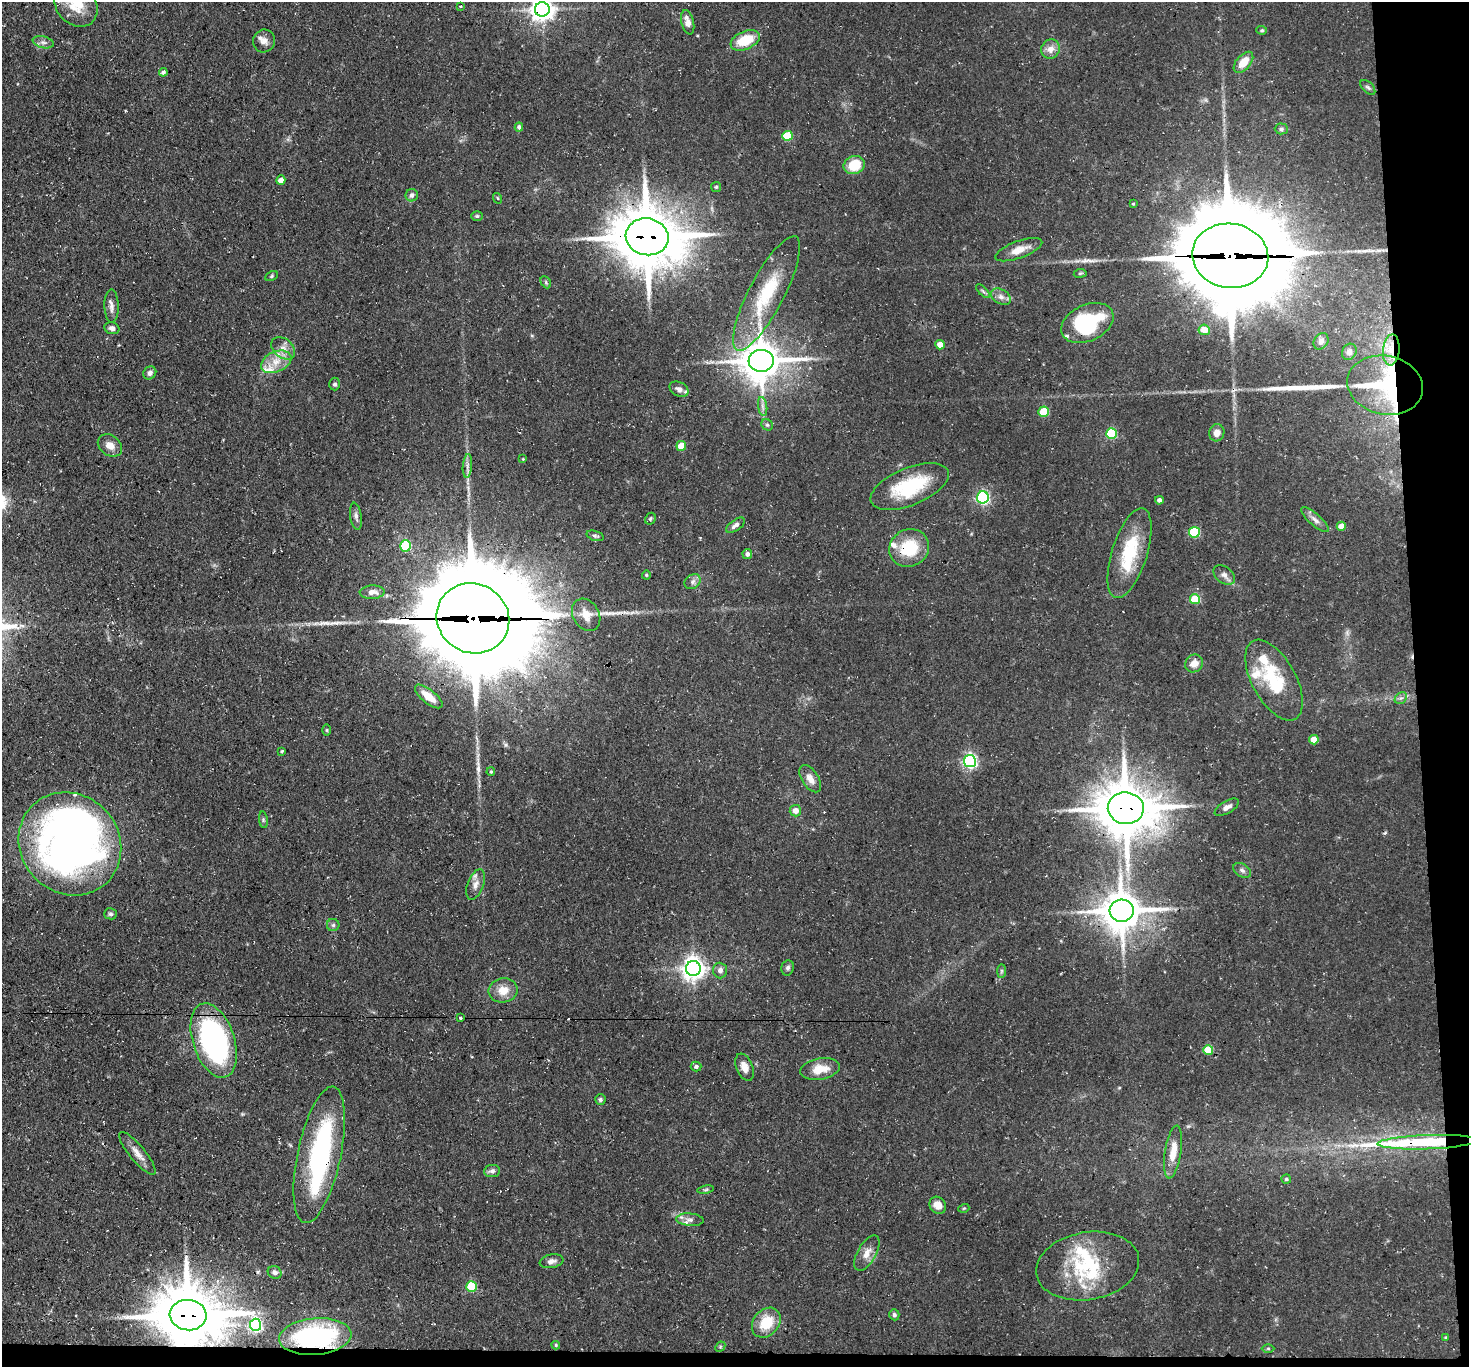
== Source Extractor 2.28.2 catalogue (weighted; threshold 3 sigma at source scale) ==
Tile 9 of 3 x 3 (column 3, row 3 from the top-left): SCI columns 2934-4400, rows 156-1520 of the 4401 x 4372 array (HDU 1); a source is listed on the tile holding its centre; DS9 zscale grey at full resolution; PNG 1471 x 1369 px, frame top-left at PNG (2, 2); each listed source drawn as its Kron ellipse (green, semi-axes under 4 px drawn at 4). Shown black and unused: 5% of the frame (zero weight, under 3 of 4 exposures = <1% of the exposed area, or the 3 px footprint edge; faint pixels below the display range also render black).
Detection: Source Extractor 2.28.2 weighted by HDU 2 'WHT'; one run over the whole footprint, this tile lists its part. Background 0.0734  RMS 0.0054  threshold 0.0241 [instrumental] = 3 sigma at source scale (4.5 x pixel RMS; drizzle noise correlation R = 1.50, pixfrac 1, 0.05/0.05 arcsec/px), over >= 5 px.
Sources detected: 158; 1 inside a brighter object's white glare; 5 cosmic-ray / hot-pixel residue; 6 long thin detections or spike segments (spike, bleed or trail) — neither listed nor drawn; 14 inside a brighter listed object's ellipse — not listed separately; the other 132 listed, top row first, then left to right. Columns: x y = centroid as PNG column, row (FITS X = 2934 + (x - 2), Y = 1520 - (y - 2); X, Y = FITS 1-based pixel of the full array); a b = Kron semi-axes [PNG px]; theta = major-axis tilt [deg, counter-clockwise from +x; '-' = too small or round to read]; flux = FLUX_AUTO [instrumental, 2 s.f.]
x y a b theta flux
76 5 24 19 -45 13
461 6 3 3 - 1.1
542 9 7 7 - 470
688 22 12 6 -76 4.2
1262 30 5 4 - 0.77
745 40 15 9 23 16
264 41 11 11 - 3.5
43 42 11 6 -13 2.1
1051 49 10 9 - 4.3
1243 62 12 7 49 8.5
163 72 4 4 - 1.5
1368 87 9 5 -44 1.2
519 127 4 4 - 1.5
1281 129 6 5 - 1.2
787 136 5 5 - 22
854 165 11 9 19 16
281 180 5 4 - 4
716 187 5 5 - 0.75
412 195 6 6 - 1.8
497 198 5 3 - 0.51
1133 204 3 3 - 0.5
477 216 6 5 - 0.92
647 237 21 18 -11 3400
1019 250 25 8 20 6.7
1230 256 38 32 -8 10000
1080 273 6 4 8 0.78
271 276 7 4 29 0.81
546 282 6 4 -61 0.89
983 291 9 3 -45 0.94
766 293 64 17 62 35
1001 297 11 7 -32 2.7
111 306 17 7 -89 3
1087 323 27 18 25 47
112 328 7 6 - 1.9
1204 330 5 5 - 8.4
1321 341 9 7 59 1.8
940 345 5 4 - 6.9
283 348 13 9 -40 4.4
1391 350 15 8 85 6.4
1349 352 8 7 - 1.9
761 361 12 11 - 1600
276 362 16 10 23 7.5
150 373 7 6 - 1.9
334 384 6 5 - 1.2
1385 385 38 29 -11 73
679 389 10 7 -27 2.4
763 406 9 4 -81 1.7
1044 412 5 5 - 19
767 425 6 5 - 0.92
1217 433 9 7 74 3.5
1111 434 5 5 - 34
110 445 13 10 -36 4.7
681 446 5 5 - 11
523 459 3 3 - 0.36
467 466 12 4 85 2
910 487 41 18 22 35
983 497 6 6 - 87
1159 500 4 4 - 2.2
356 516 13 6 -82 2.3
650 519 6 5 - 0.96
1315 520 17 6 -40 2.8
735 525 11 5 35 2.3
1341 526 4 4 - 6.9
1194 532 5 5 - 37
595 536 9 5 -18 1.2
406 546 5 5 - 34
909 548 20 18 28 22
1129 553 47 17 73 29
747 554 5 5 - 1.8
646 575 4 4 - 0.55
1224 575 12 8 -38 2.7
693 582 9 7 39 2
372 592 12 6 3 3
1195 599 5 5 - 18
586 615 17 13 -59 7.3
473 618 37 34 -30 12000
1194 663 9 8 - 4.9
1274 680 44 22 -61 32
429 696 17 7 -39 7.7
1401 698 7 5 41 1.4
327 730 6 4 -89 0.59
1314 740 5 4 - 9.1
282 751 3 3 - 0.67
970 761 6 6 - 120
491 772 4 3 - 0.6
810 779 15 8 -58 4.5
1227 807 14 6 30 2.8
1126 808 18 16 -6 2800
795 811 5 5 - 3.9
263 820 8 4 -82 0.97
70 844 54 49 -47 360
1242 870 10 6 -33 1.8
476 884 16 8 69 3.9
1122 911 12 11 - 1600
111 914 6 5 - 1.2
333 925 6 6 - 1.2
693 968 7 7 - 420
788 968 8 6 73 1.4
720 970 8 7 - 2.4
1001 971 7 4 89 0.96
503 990 14 12 10 7.5
460 1018 3 3 - 2.2
214 1041 38 20 -72 120
1208 1050 5 5 - 17
696 1067 5 5 - 1.2
745 1067 14 8 -67 4.4
820 1069 20 10 10 8.8
600 1099 5 5 - 1
1427 1142 50 7 2 60
1173 1152 26 8 81 9.4
137 1153 27 7 -51 5.1
319 1155 69 21 78 85
492 1171 8 6 6 1.6
1286 1179 5 4 - 0.8
706 1190 8 4 9 0.88
938 1205 9 7 -45 4.3
964 1208 5 3 - 0.49
690 1220 14 6 -5 2.9
867 1253 20 9 60 5.2
551 1261 12 6 10 2.3
1088 1266 52 34 10 39
275 1272 7 6 - 1.5
472 1286 5 5 - 25
188 1315 18 15 -6 3600
894 1315 5 5 - 1.2
766 1323 16 12 49 14
255 1325 6 5 - 100
315 1337 36 18 5 67
1445 1337 3 2 - 0.38
556 1345 4 3 - 0.57
720 1347 6 4 45 0.69
1268 1348 6 4 0 0.73
Overlapping masked pixels (flux is a lower limit): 16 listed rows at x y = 542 9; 647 237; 1230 256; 766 293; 1087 323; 1391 350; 1385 385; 909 548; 473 618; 1274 680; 1126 808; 1122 911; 1427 1142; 319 1155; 188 1315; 315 1337
Isophote crosses this tile's border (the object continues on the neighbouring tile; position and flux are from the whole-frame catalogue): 2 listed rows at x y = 76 5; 542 9